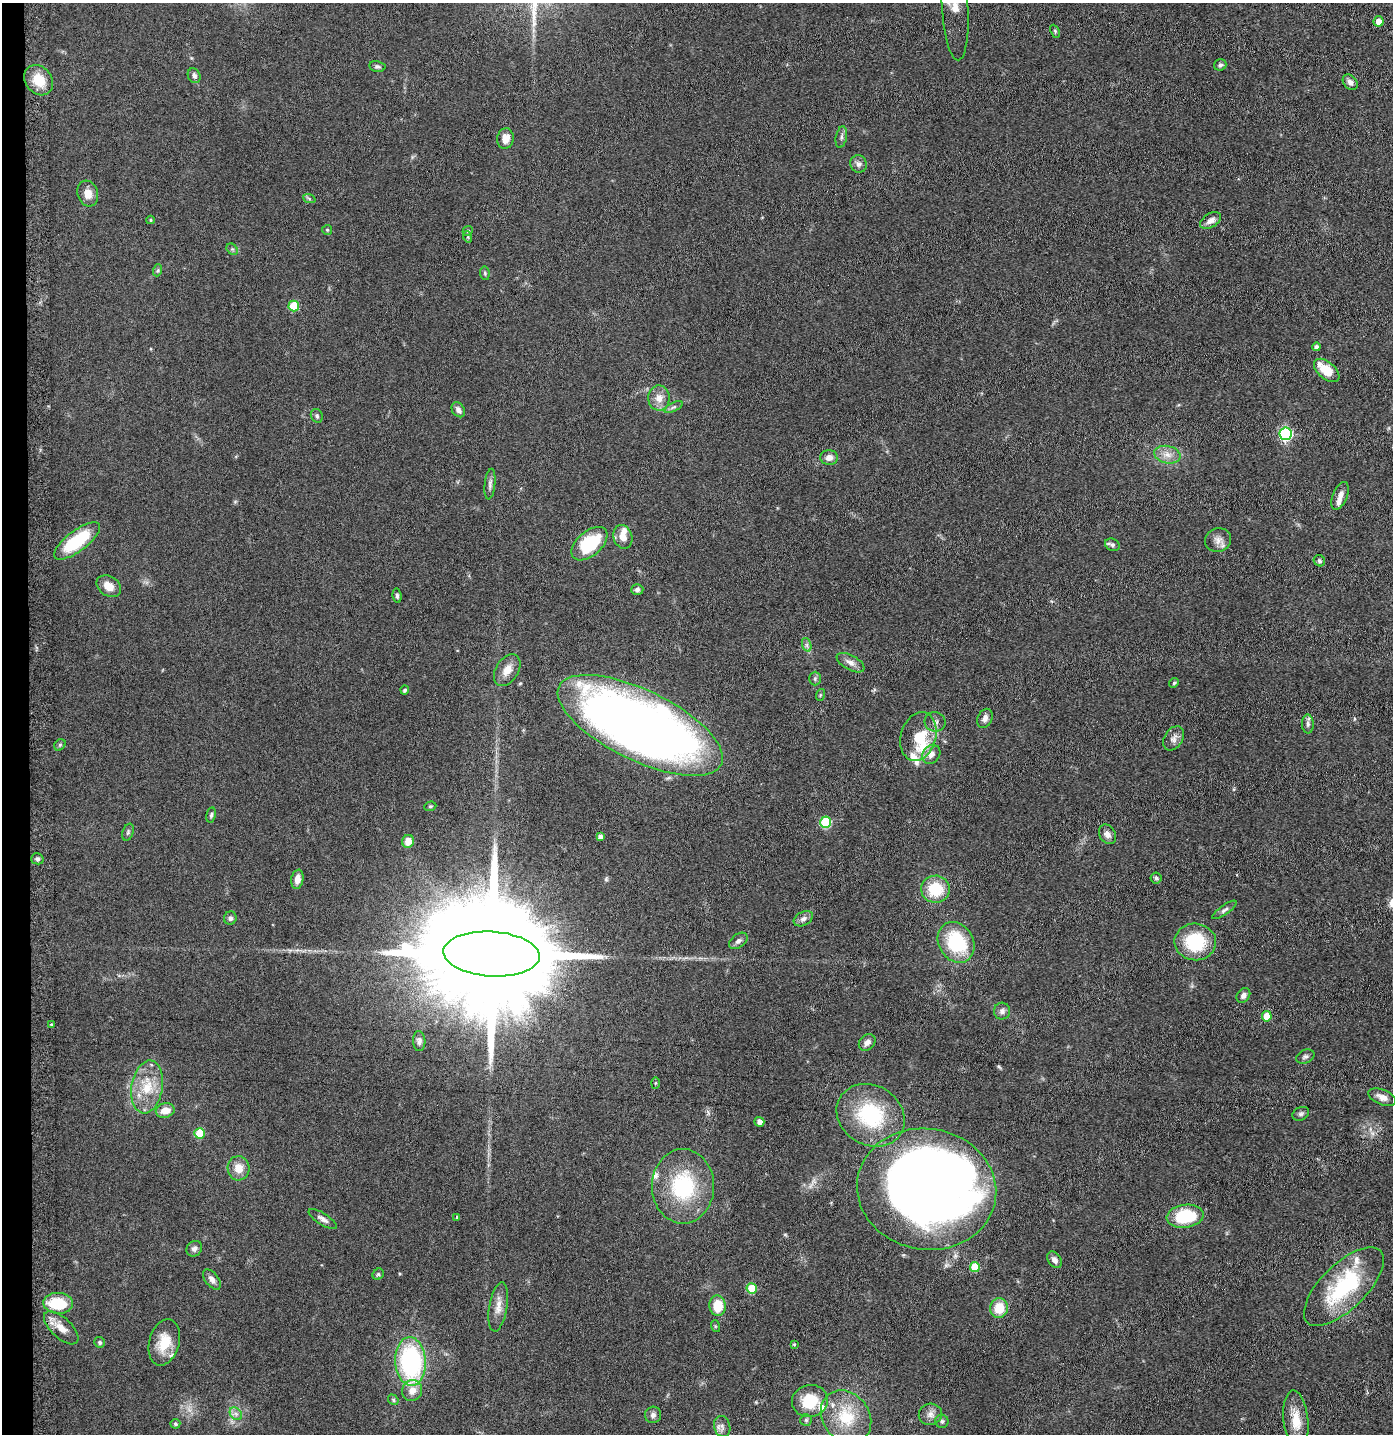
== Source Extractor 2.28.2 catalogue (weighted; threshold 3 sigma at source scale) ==
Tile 4 of 3 x 3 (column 1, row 2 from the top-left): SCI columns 98-1488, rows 1458-2889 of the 4368 x 4346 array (HDU 1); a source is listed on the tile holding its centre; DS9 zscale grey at full resolution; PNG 1395 x 1436 px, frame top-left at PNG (2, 3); each listed source drawn as its Kron ellipse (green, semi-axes under 4 px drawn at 4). Shown black and unused: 2% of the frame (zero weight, under 5 of 9 exposures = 4% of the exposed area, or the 3 px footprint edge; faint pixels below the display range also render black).
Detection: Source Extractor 2.28.2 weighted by HDU 2 'WHT'; one run over the whole footprint, this tile lists its part. Background 0.102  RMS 0.0043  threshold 0.0175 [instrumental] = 3 sigma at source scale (4.09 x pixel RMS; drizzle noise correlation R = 1.36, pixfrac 0.8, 0.05/0.05 arcsec/px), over >= 5 px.
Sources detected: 135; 1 inside a brighter object's white glare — neither listed nor drawn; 9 inside a brighter listed object's ellipse — not listed separately; the other 125 listed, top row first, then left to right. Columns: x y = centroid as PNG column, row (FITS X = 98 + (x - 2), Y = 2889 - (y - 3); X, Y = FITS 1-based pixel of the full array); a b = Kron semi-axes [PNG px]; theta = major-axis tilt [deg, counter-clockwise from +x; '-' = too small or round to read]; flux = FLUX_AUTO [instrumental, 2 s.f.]
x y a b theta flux
955 7 53 13 -87 7.8
1378 21 5 5 - 3.3
1055 31 7 4 -66 0.59
1220 65 6 5 - 1
377 66 8 5 -10 0.9
194 76 7 6 - 1.3
39 80 16 13 -51 8.7
1350 82 9 6 -50 1.8
841 137 11 5 79 1.2
505 139 10 8 82 3.7
859 164 9 8 - 1.5
88 194 13 10 -72 4
309 198 6 4 -21 0.59
150 220 4 4 - 0.47
1211 220 11 7 31 2.5
327 230 5 5 - 0.49
468 231 5 4 - 0.49
468 237 6 3 -72 0.5
232 249 6 5 - 0.72
158 270 6 4 72 0.61
485 273 7 5 -83 0.64
294 306 5 5 - 14
1316 347 4 4 - 1.3
1327 370 15 8 -40 8
659 398 12 10 -88 3.7
674 407 10 4 26 0.94
458 410 8 6 -54 1.7
317 416 7 5 -66 0.91
1286 434 6 6 - 57
1167 455 13 8 -12 3.4
829 457 9 7 1 2.7
490 484 15 5 84 1.5
1340 496 15 7 68 2.6
623 537 12 9 -72 4.1
1218 540 13 12 - 2.9
77 541 28 10 37 22
589 544 21 12 40 21
1112 545 8 6 -24 1.1
1319 561 6 5 - 0.82
109 586 13 10 -34 4.1
637 589 6 5 - 1.1
397 596 7 4 -83 0.77
807 645 7 4 -72 0.88
851 663 15 7 -29 2.5
507 670 17 11 57 4.2
815 679 7 5 89 0.75
1174 683 5 4 - 0.58
405 690 4 4 - 0.8
820 695 6 3 72 0.46
985 718 10 7 66 2
935 722 10 9 - 1.8
1308 724 9 5 -89 1.2
640 725 90 35 -26 450
918 737 25 17 73 13
1174 738 13 9 56 2.3
60 745 6 5 - 0.63
931 754 10 8 55 2.6
430 806 6 4 19 0.53
211 815 8 5 79 0.76
826 822 5 5 - 25
128 832 9 5 70 0.85
1107 834 10 8 -59 2.2
600 837 4 4 - 1.5
408 841 6 6 - 4.5
37 859 6 5 - 0.94
1156 878 5 5 - 0.64
297 879 9 6 80 3.4
935 889 14 13 - 14
1224 910 14 4 36 1.2
230 918 7 6 - 1.1
803 919 10 6 30 1.7
738 941 10 6 38 1.4
956 942 21 17 -59 24
1195 942 21 18 -4 22
492 954 48 22 -3 25000
1243 995 8 6 56 1.4
1002 1011 8 8 - 1.5
1267 1016 5 5 - 6.5
51 1025 4 3 - 0.6
419 1041 10 6 -87 1.2
867 1042 9 7 45 2
1305 1056 9 6 23 1.2
655 1083 6 4 88 0.4
147 1087 26 15 81 11
1382 1097 14 7 -22 3.1
165 1110 9 7 14 4.2
1301 1114 9 6 27 1
871 1115 35 30 -31 31
759 1122 5 4 - 2.1
199 1133 5 5 - 11
238 1168 12 11 - 4.7
683 1186 37 31 90 32
927 1189 70 60 -10 470
1185 1216 19 11 8 22
457 1217 4 4 - 0.58
323 1219 16 5 -32 1.9
194 1249 8 7 - 1.5
1054 1260 9 6 -55 1.9
975 1267 5 5 - 12
378 1274 6 5 - 0.65
212 1279 12 6 -52 2
1344 1287 51 22 44 38
752 1288 5 5 - 13
58 1303 15 10 -3 15
718 1306 10 8 -88 8.9
498 1307 25 9 80 4.1
999 1308 10 9 - 8.3
715 1326 6 4 -72 0.48
61 1328 21 10 -43 5.2
100 1342 5 5 - 0.78
164 1342 24 15 74 9.4
794 1344 4 3 - 0.36
411 1362 24 15 -86 59
412 1390 11 10 - 3.9
393 1400 6 4 -49 0.61
810 1401 18 16 11 13
236 1414 7 5 -45 1.3
930 1414 12 10 14 2.6
653 1415 8 8 - 1.4
846 1417 28 23 -52 16
806 1420 6 6 - 0.76
1296 1420 30 12 -84 8.2
942 1421 6 6 - 0.94
175 1424 5 5 - 0.76
722 1426 11 8 -74 1.8
Isophote crosses this tile's border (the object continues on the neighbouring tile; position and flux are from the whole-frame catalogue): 1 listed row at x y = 955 7